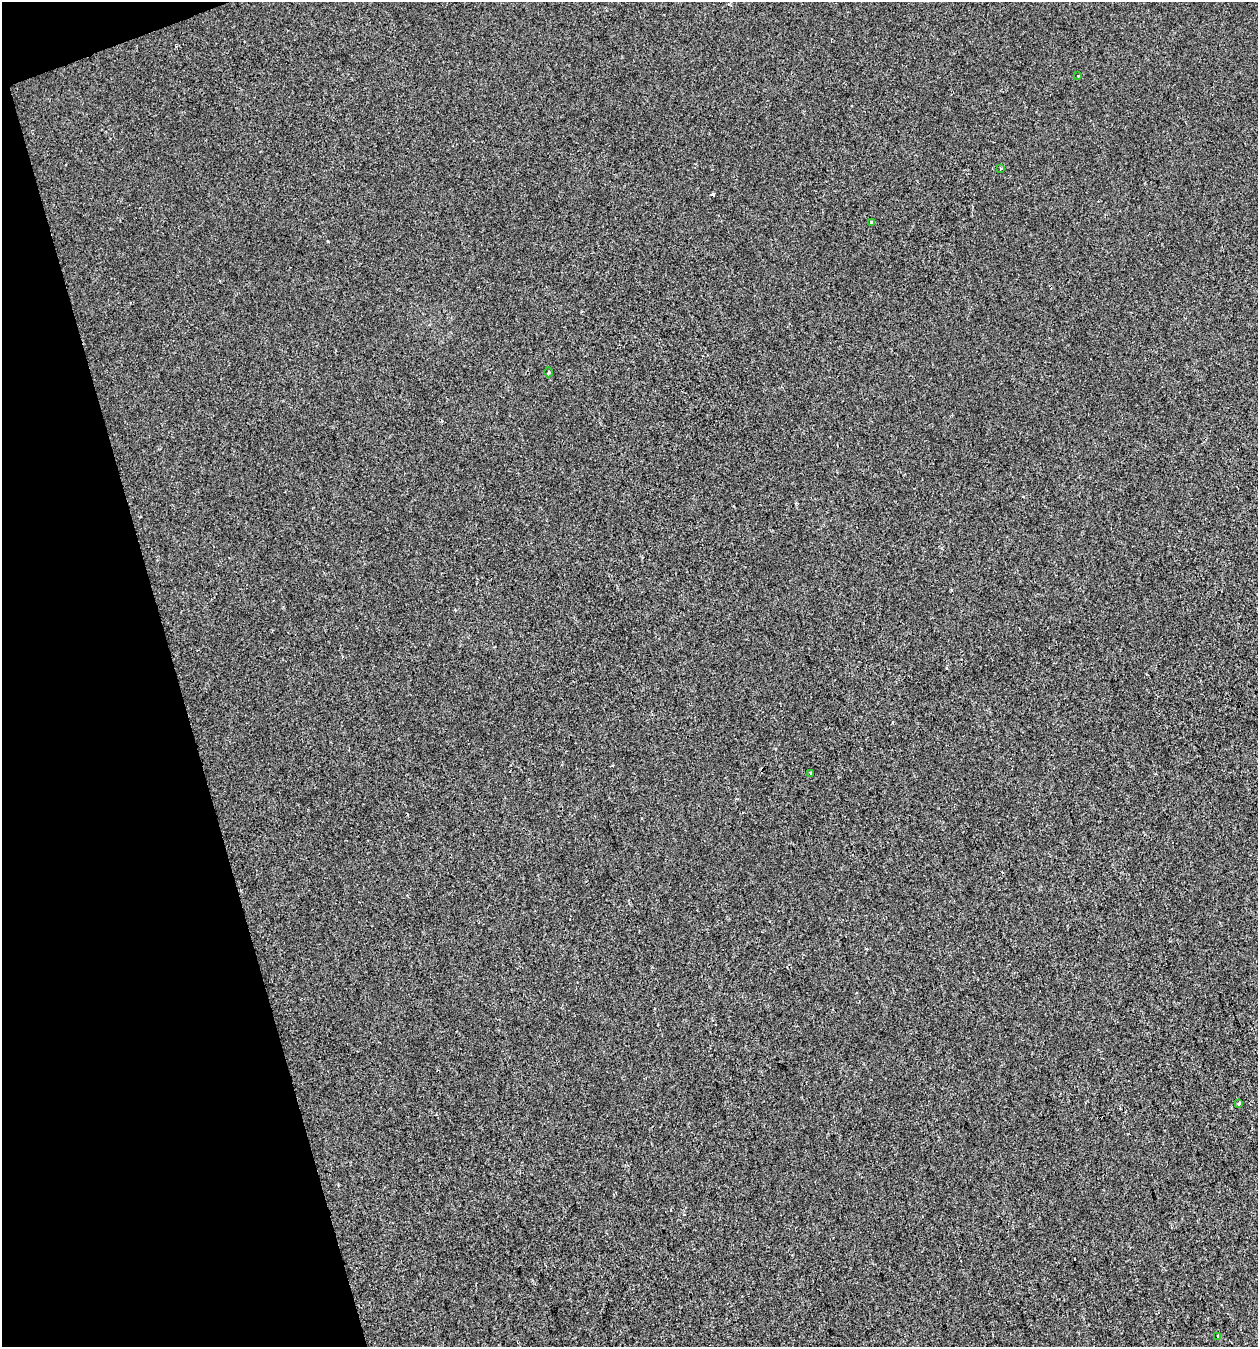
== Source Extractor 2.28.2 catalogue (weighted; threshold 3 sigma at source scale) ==
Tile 5 of 4 x 4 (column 1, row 2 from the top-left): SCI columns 117-1372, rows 2689-4033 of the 5201 x 5378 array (HDU 1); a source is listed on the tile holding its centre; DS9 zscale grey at full resolution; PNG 1260 x 1349 px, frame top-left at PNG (2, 2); each listed source drawn as its Kron ellipse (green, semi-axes under 4 px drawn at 4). Shown black and unused: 14% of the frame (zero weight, under 2 of 3 exposures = <1% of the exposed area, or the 3 px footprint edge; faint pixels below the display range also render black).
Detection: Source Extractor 2.28.2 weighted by HDU 2 'WHT'; one run over the whole footprint, this tile lists its part. Background -8.94e-04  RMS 0.0042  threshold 0.0189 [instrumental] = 3 sigma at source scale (4.5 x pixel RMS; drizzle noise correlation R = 1.50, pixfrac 1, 0.0396/0.0396 arcsec/px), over >= 5 px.
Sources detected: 9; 2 cosmic-ray / hot-pixel residue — neither listed nor drawn; the other 7 listed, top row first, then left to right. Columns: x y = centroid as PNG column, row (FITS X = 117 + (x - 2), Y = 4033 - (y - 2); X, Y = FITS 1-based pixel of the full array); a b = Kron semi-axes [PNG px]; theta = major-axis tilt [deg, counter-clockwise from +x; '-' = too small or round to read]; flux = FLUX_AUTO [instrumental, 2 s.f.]
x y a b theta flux
1078 76 3 3 - 0.61
1001 168 4 2 - 0.42
872 222 4 3 - 0.92
549 372 5 3 - 0.5
811 773 4 3 - 0.42
1239 1104 4 3 - 0.59
1218 1336 3 3 - 0.96